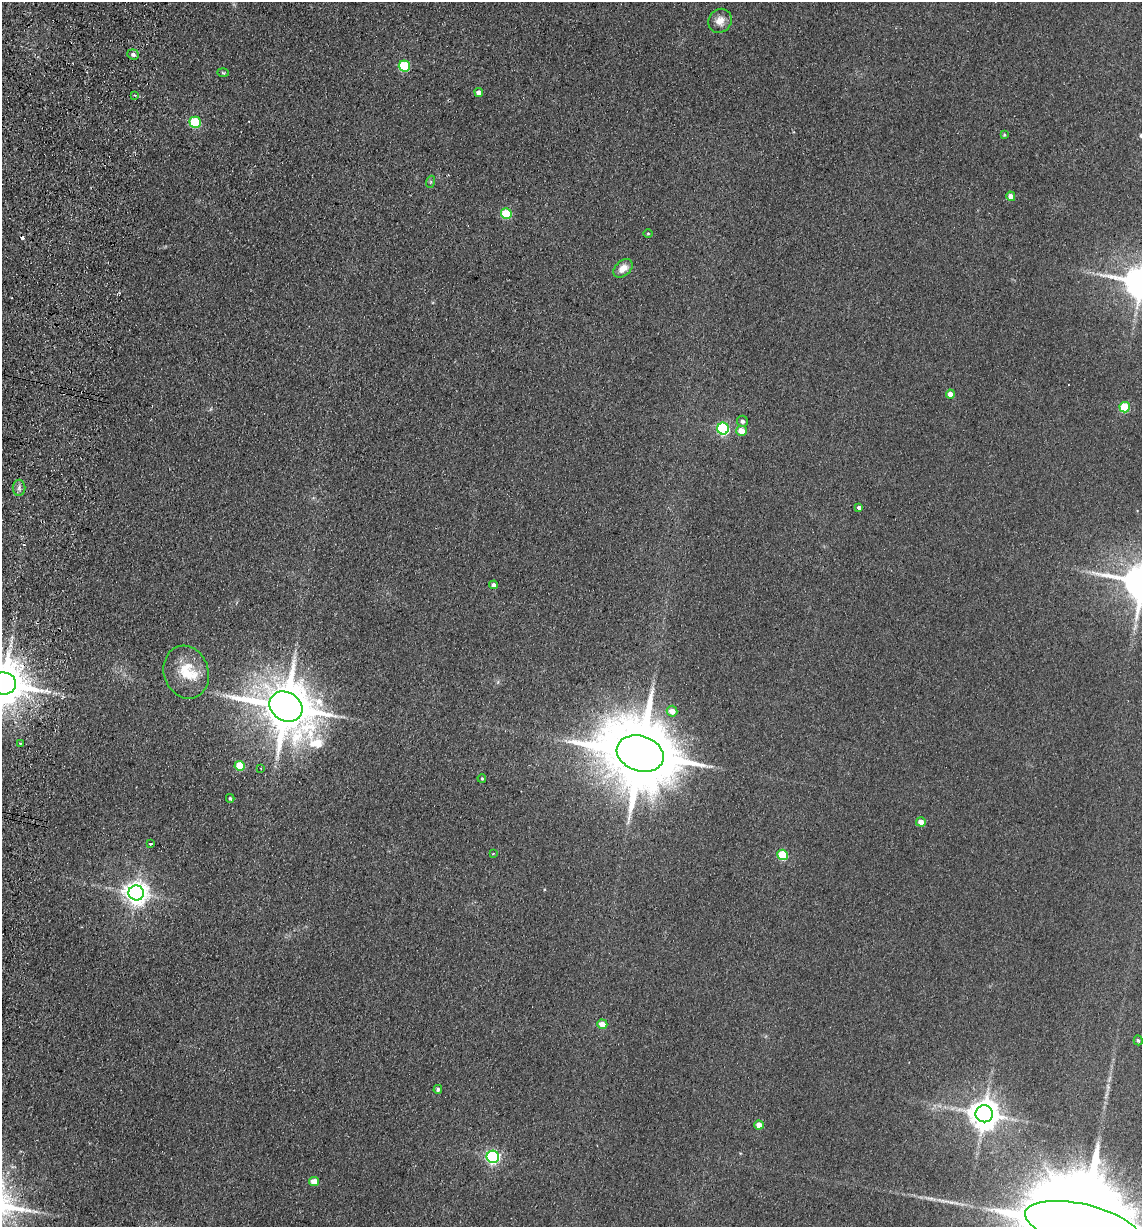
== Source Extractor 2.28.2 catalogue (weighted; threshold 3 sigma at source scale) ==
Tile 11 of 4 x 4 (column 3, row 3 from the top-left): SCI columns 2459-3598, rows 1238-2462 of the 5033 x 4924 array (HDU 1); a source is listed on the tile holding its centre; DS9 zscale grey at full resolution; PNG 1144 x 1229 px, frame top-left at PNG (2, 2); each listed source drawn as its Kron ellipse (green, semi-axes under 4 px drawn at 4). Shown black and unused: <1% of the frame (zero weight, under 2 of 3 exposures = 3% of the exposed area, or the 3 px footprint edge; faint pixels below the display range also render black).
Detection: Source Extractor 2.28.2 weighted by HDU 2 'WHT'; one run over the whole footprint, this tile lists its part. Background 0.132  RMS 0.012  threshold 0.0555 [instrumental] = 3 sigma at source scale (4.5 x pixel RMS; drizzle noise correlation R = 1.50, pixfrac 1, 0.05/0.05 arcsec/px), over >= 5 px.
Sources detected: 47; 2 cosmic-ray / hot-pixel residue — neither listed nor drawn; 1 inside a brighter listed object's ellipse — not listed separately; the other 44 listed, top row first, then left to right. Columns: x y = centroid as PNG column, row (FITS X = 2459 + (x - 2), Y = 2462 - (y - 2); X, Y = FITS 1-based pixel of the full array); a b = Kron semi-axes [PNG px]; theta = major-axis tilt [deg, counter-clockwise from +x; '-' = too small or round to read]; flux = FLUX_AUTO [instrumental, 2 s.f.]
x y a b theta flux
720 21 12 11 - 9.9
133 54 6 5 - 4.2
404 66 5 5 - 70
223 73 6 3 -2 1.4
479 92 4 4 - 6.5
134 95 3 3 - 1.3
195 122 6 5 - 75
1004 135 3 3 - 1.5
430 182 6 4 71 1.6
1011 196 5 4 - 8.7
506 214 5 5 - 51
648 233 5 3 - 1.2
623 268 11 7 41 11
950 394 4 4 - 9.8
1125 407 5 5 - 55
742 421 5 5 - 3.7
723 429 6 6 - 180
741 431 5 5 - 15
19 488 8 6 89 3.9
859 508 4 3 - 9.6
494 585 4 4 - 7.1
186 672 27 22 -72 38
3 683 12 11 - 4600
286 707 17 14 -32 6600
672 711 5 5 - 12
20 743 3 2 - 1.4
640 754 24 17 -19 15000
240 766 5 5 - 45
261 768 3 2 - 1.8
482 778 4 3 - 1.6
230 798 4 3 - 1.7
921 822 5 4 - 9.1
150 844 3 3 - 4.3
493 853 3 2 - 0.95
782 855 5 5 - 63
136 893 8 7 - 1000
602 1024 5 4 - 15
1138 1040 5 4 - 1.9
438 1089 4 4 - 3.4
984 1114 8 8 - 2000
759 1125 4 4 - 13
493 1157 6 6 - 240
314 1181 5 4 - 14
1082 1226 59 21 -13 64000
Overlapping masked pixels (flux is a lower limit): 1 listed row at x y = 3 683
Isophote crosses this tile's border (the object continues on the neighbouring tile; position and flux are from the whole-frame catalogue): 2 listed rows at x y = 3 683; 1082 1226